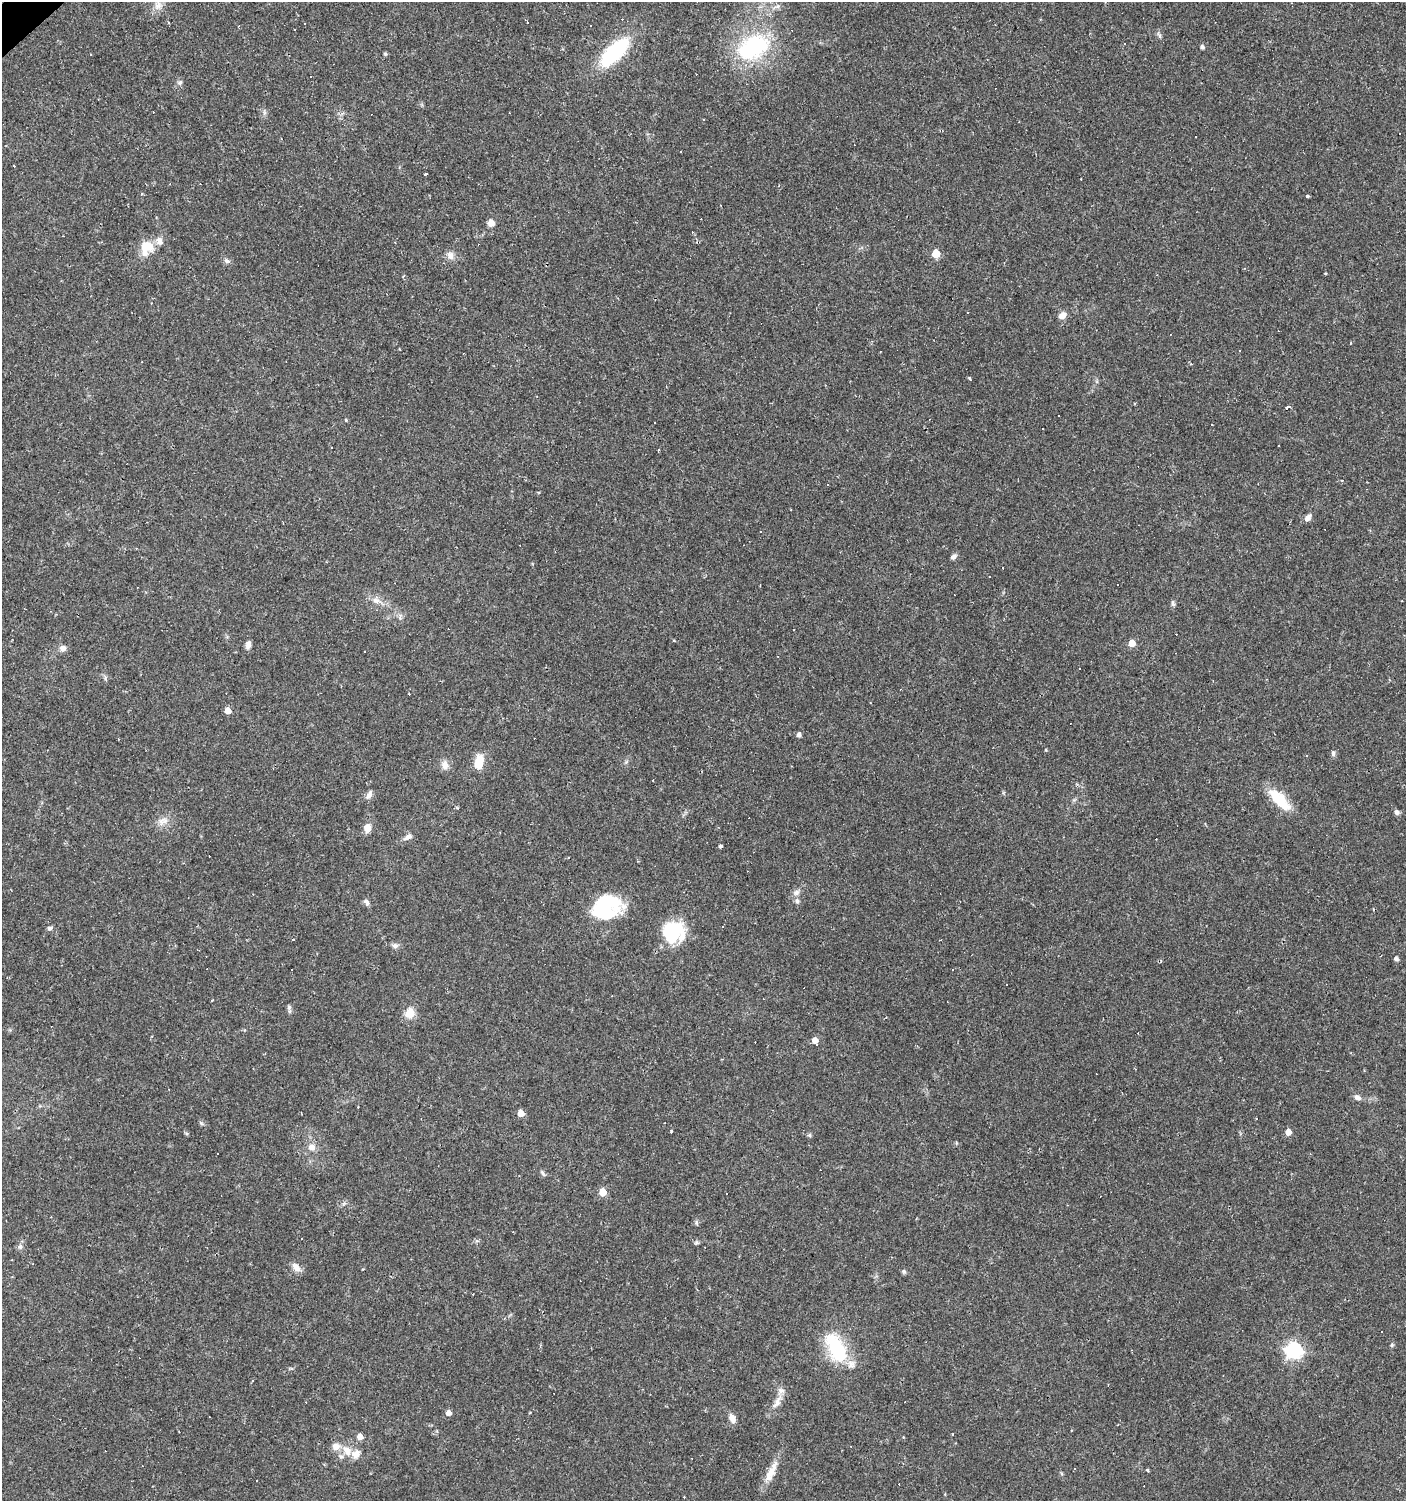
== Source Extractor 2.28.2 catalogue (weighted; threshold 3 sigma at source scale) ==
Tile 11 of 4 x 4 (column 3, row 3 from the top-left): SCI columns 2944-4347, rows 1500-2998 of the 5951 x 5996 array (HDU 1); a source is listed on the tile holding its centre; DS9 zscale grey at full resolution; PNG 1408 x 1503 px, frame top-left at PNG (2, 2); no overlay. Shown black and unused: <1% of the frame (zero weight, under 2 of 3 exposures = <1% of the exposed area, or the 3 px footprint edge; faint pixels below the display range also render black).
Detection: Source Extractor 2.28.2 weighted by HDU 2 'WHT'; one run over the whole footprint, this tile lists its part. Background 0.0314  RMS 0.0036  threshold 0.0161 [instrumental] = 3 sigma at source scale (4.5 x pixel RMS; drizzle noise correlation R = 1.50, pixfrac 1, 0.0396/0.0396 arcsec/px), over >= 5 px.
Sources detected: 209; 3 inside a brighter object's white glare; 96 cosmic-ray / hot-pixel residue — not listed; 5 inside a brighter listed object's ellipse — not listed separately; the other 105 listed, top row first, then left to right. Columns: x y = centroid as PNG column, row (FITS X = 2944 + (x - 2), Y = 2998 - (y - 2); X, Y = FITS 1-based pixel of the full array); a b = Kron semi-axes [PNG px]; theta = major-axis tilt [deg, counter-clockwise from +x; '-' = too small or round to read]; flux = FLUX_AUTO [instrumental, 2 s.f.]
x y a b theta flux
158 5 14 11 -80 3
777 6 13 5 22 1.5
294 30 3 2 - 0.42
1159 35 10 4 -68 0.77
753 47 36 23 27 38
1202 47 5 4 - 0.96
614 52 39 16 44 30
385 54 5 4 - 0.49
310 76 3 2 - 0.37
180 83 8 6 36 0.93
264 112 7 4 -72 0.7
703 119 3 3 - 0.41
1196 136 3 3 - 2.4
426 173 3 3 - 4.4
1307 196 4 3 - 0.67
491 223 9 8 - 2
395 242 3 3 - 0.3
147 248 20 15 59 7
936 253 5 5 - 11
450 255 11 9 -74 2.1
226 261 10 6 -33 1
1062 315 9 7 39 2.4
1350 343 3 2 - 0.31
399 349 3 2 - 0.26
1240 351 3 3 - 1.5
1191 364 3 3 - 0.52
970 378 4 3 - 0.72
1287 408 4 3 - 2.5
346 420 4 4 - 0.33
654 422 2 2 - 0.25
1212 425 2 2 - 0.27
1279 445 3 3 - 0.78
331 448 2 2 - 0.33
659 449 3 3 - 0.46
1342 480 4 3 - 0.38
1308 518 9 6 53 1.8
953 556 8 6 34 1.2
1003 568 3 2 - 0.36
989 577 2 2 - 0.27
760 585 3 2 - 0.24
375 600 12 8 -10 2.4
1401 601 3 2 - 0.4
1173 603 9 5 -78 0.8
400 617 10 4 86 0.82
673 641 3 3 - 0.53
1132 643 5 5 - 6.2
248 645 10 6 76 1.7
63 648 8 7 - 1.9
364 651 3 3 - 1.1
1079 669 3 3 - 0.99
870 703 3 2 - 0.24
228 711 5 5 - 4.9
799 735 5 4 - 1.3
1046 750 4 3 - 0.32
1333 753 7 6 - 0.94
479 762 15 9 83 7.1
445 765 11 9 -85 2.6
369 795 13 6 61 1.5
1279 799 31 13 -47 11
1397 812 7 6 - 1.1
163 821 16 9 23 3
367 828 9 8 - 2.9
408 837 13 6 29 1.8
721 846 4 3 - 1.6
796 892 10 8 18 1.6
366 902 9 6 -54 1.2
602 908 38 21 31 25
50 928 7 6 - 0.82
673 929 35 19 -32 14
293 940 3 3 - 0.6
395 946 9 7 -8 1.1
1396 959 5 5 - 1
211 1001 3 3 - 2
289 1007 9 5 90 0.91
410 1013 5 5 - 19
815 1040 5 5 - 3.7
1357 1097 10 7 -22 1.4
521 1113 5 5 - 4.7
1257 1118 3 3 - 1
201 1123 6 5 - 0.6
671 1131 4 3 - 0.97
1288 1132 5 5 - 3.5
809 1135 5 5 - 0.57
956 1143 6 4 -90 0.37
311 1147 9 9 - 2.5
543 1173 10 4 -53 0.73
603 1192 5 5 - 8.2
696 1222 7 5 -90 0.66
696 1243 6 6 - 0.64
20 1247 8 7 - 1.1
296 1267 14 8 -46 2.3
904 1271 7 5 -69 0.66
1392 1345 5 5 - 0.52
836 1348 41 20 -63 21
1294 1350 7 7 - 120
252 1381 3 2 - 0.46
777 1402 25 8 58 3.3
448 1413 5 5 - 2.3
732 1418 10 7 -63 2.7
179 1432 3 2 - 0.32
953 1434 4 2 - 0.28
360 1436 6 5 - 2.4
347 1451 17 10 -55 4.2
771 1472 34 9 64 5.6
945 1494 3 3 - 0.41
Unlisted compact peaks at least as high as the median listed source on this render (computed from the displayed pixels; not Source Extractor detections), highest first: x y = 1147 1470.